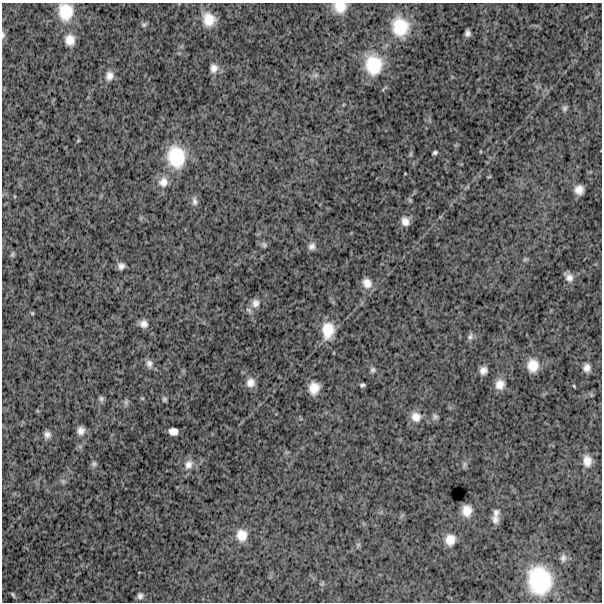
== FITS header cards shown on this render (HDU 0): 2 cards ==
NAXIS1  =                  600
NAXIS2  =                  600

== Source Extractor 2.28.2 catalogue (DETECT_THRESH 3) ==
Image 600 x 600 px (HDU 0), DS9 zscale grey, 1 PNG px = 1 image px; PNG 604 x 604 px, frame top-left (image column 1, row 600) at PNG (2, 3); no overlay
Background 1770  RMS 250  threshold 751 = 3 sigma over >= 5 px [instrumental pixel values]
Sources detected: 70; all 70 listed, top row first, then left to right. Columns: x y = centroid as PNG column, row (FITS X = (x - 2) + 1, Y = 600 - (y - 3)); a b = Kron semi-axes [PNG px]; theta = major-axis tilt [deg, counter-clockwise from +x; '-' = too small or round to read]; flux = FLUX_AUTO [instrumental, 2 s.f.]
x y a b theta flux
340 7 14 12 -10 2.5e+05
65 12 21 17 -87 4.6e+05
209 19 15 13 -71 3.0e+05
144 24 8 7 - 3.6e+04
400 27 21 19 -77 5.9e+05
467 33 6 5 - 5.8e+04
3 35 11 5 -87 4.6e+04
70 40 13 11 -78 1.8e+05
373 65 25 21 -83 6.8e+05
214 68 11 9 88 1.1e+05
316 75 8 6 21 4.5e+04
109 76 12 10 79 1.2e+05
564 108 9 6 71 4.4e+04
78 141 6 3 19 1.6e+04
435 153 5 3 - 3.4e+04
411 154 7 4 -89 2.5e+04
176 157 26 21 -81 7.5e+05
489 177 6 3 18 1.4e+04
163 182 15 13 64 1.8e+05
579 190 8 8 - 1.4e+05
410 200 6 5 - 2.6e+04
194 201 12 7 -81 7.2e+04
405 221 10 8 -69 1.2e+05
264 245 8 6 -57 4.0e+04
312 246 9 8 - 7.8e+04
12 254 7 5 69 2.9e+04
525 259 7 5 21 2.9e+04
121 266 6 6 - 7.0e+04
569 277 11 8 -46 1.1e+05
367 283 13 11 -53 1.6e+05
255 303 13 11 75 1.2e+05
32 313 5 4 - 1.7e+04
143 324 9 8 - 1.0e+05
328 330 20 14 84 3.8e+05
470 337 10 7 59 5.5e+04
149 364 12 9 -72 8.6e+04
533 365 12 10 -90 2.5e+05
587 368 8 7 - 9.6e+04
373 370 7 6 - 4.0e+04
483 370 8 7 - 9.7e+04
250 382 11 10 - 1.3e+05
500 384 13 11 81 1.6e+05
362 385 5 4 - 3.4e+04
574 386 4 3 - 1.5e+04
314 388 11 9 78 2.1e+05
142 398 5 4 - 1.8e+04
101 399 7 7 - 3.9e+04
164 399 6 5 - 3.4e+04
126 402 9 6 90 4.1e+04
435 416 8 6 -42 4.3e+04
416 417 13 12 - 1.7e+05
81 431 8 7 - 9.9e+04
173 431 8 7 - 1.2e+05
47 434 8 7 - 7.6e+04
587 461 13 9 -81 1.6e+05
94 464 7 7 - 4.3e+04
465 464 8 5 74 4.3e+04
189 465 15 11 60 1.5e+05
63 481 7 6 - 3.7e+04
467 511 10 8 85 1.9e+05
496 513 11 9 54 8.6e+04
495 519 11 10 - 1.1e+05
241 535 15 13 -83 2.4e+05
450 540 14 12 78 2.0e+05
358 545 6 4 19 2.5e+04
563 558 12 8 75 8.0e+04
539 580 35 29 -80 1.4e+06
322 584 7 4 18 2.1e+04
13 595 9 4 -52 3.2e+04
140 596 8 7 - 5.9e+04
At the frame edge (FLAGS 8, measured only in part): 3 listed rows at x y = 340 7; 65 12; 3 35